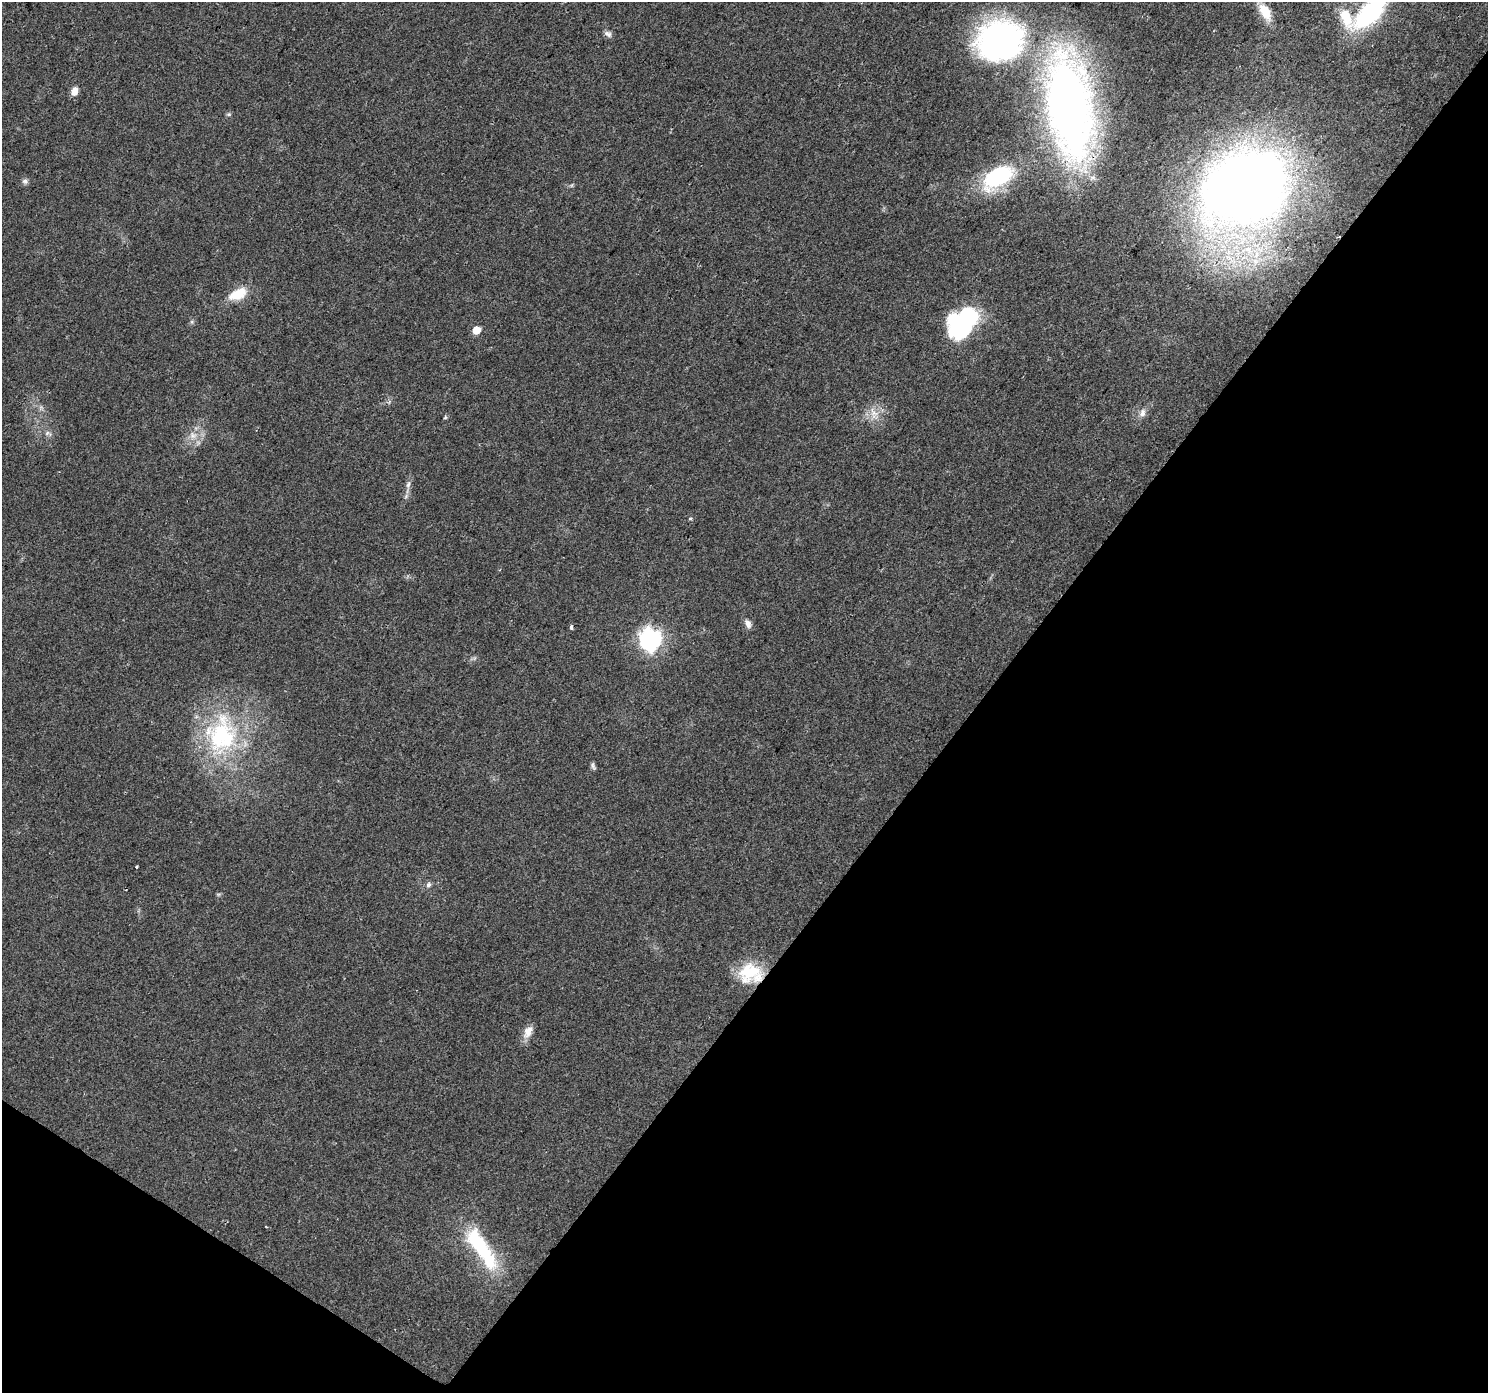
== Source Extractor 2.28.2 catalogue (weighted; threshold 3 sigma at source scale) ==
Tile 15 of 4 x 4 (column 3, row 4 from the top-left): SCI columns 2978-4463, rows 250-1640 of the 5949 x 5997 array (HDU 1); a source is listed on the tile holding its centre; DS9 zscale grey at full resolution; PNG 1490 x 1395 px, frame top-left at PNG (2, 2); no overlay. Shown black and unused: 37% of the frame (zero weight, under 2 of 3 exposures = <1% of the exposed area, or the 3 px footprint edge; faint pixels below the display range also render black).
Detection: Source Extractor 2.28.2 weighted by HDU 2 'WHT'; one run over the whole footprint, this tile lists its part. Background 0.0542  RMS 0.006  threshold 0.027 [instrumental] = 3 sigma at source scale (4.5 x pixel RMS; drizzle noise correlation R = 1.50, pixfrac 1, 0.0396/0.0396 arcsec/px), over >= 5 px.
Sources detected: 34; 3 inside a brighter object's white glare — not listed; the other 31 listed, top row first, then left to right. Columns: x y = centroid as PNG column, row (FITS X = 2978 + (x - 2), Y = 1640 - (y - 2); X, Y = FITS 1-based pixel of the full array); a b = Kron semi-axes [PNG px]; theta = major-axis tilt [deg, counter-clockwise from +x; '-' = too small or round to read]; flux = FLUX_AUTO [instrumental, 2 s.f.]
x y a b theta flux
1265 12 24 12 -61 11
1370 13 26 12 45 100
1346 17 33 15 -68 18
608 34 11 7 -29 2.2
1000 41 59 48 18 160
75 91 9 7 78 4.7
1069 106 91 37 -83 450
229 114 6 5 - 0.98
998 177 44 22 33 47
25 181 9 6 -18 1.7
1247 188 62 52 27 960
238 294 24 12 24 14
968 318 18 15 -68 53
476 330 6 5 - 10
1142 413 12 8 69 3.2
874 414 14 11 66 7.2
445 417 5 4 - 0.75
48 433 12 6 -21 2.5
193 435 12 9 -34 5.2
408 485 11 5 72 2.3
690 518 4 4 - 0.68
748 624 12 7 -64 3
571 627 4 4 - 1.6
650 639 8 8 - 320
223 735 61 43 -69 86
593 766 10 5 -65 1.5
136 867 3 3 - 0.76
428 885 7 6 - 1.8
749 971 30 23 27 26
528 1031 16 9 60 6.4
481 1248 64 18 -57 51
Overlapping masked pixels (flux is a lower limit): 3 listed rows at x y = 1069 106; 1247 188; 749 971
Isophote crosses this tile's border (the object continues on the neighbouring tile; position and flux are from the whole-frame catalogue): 1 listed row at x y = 1370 13